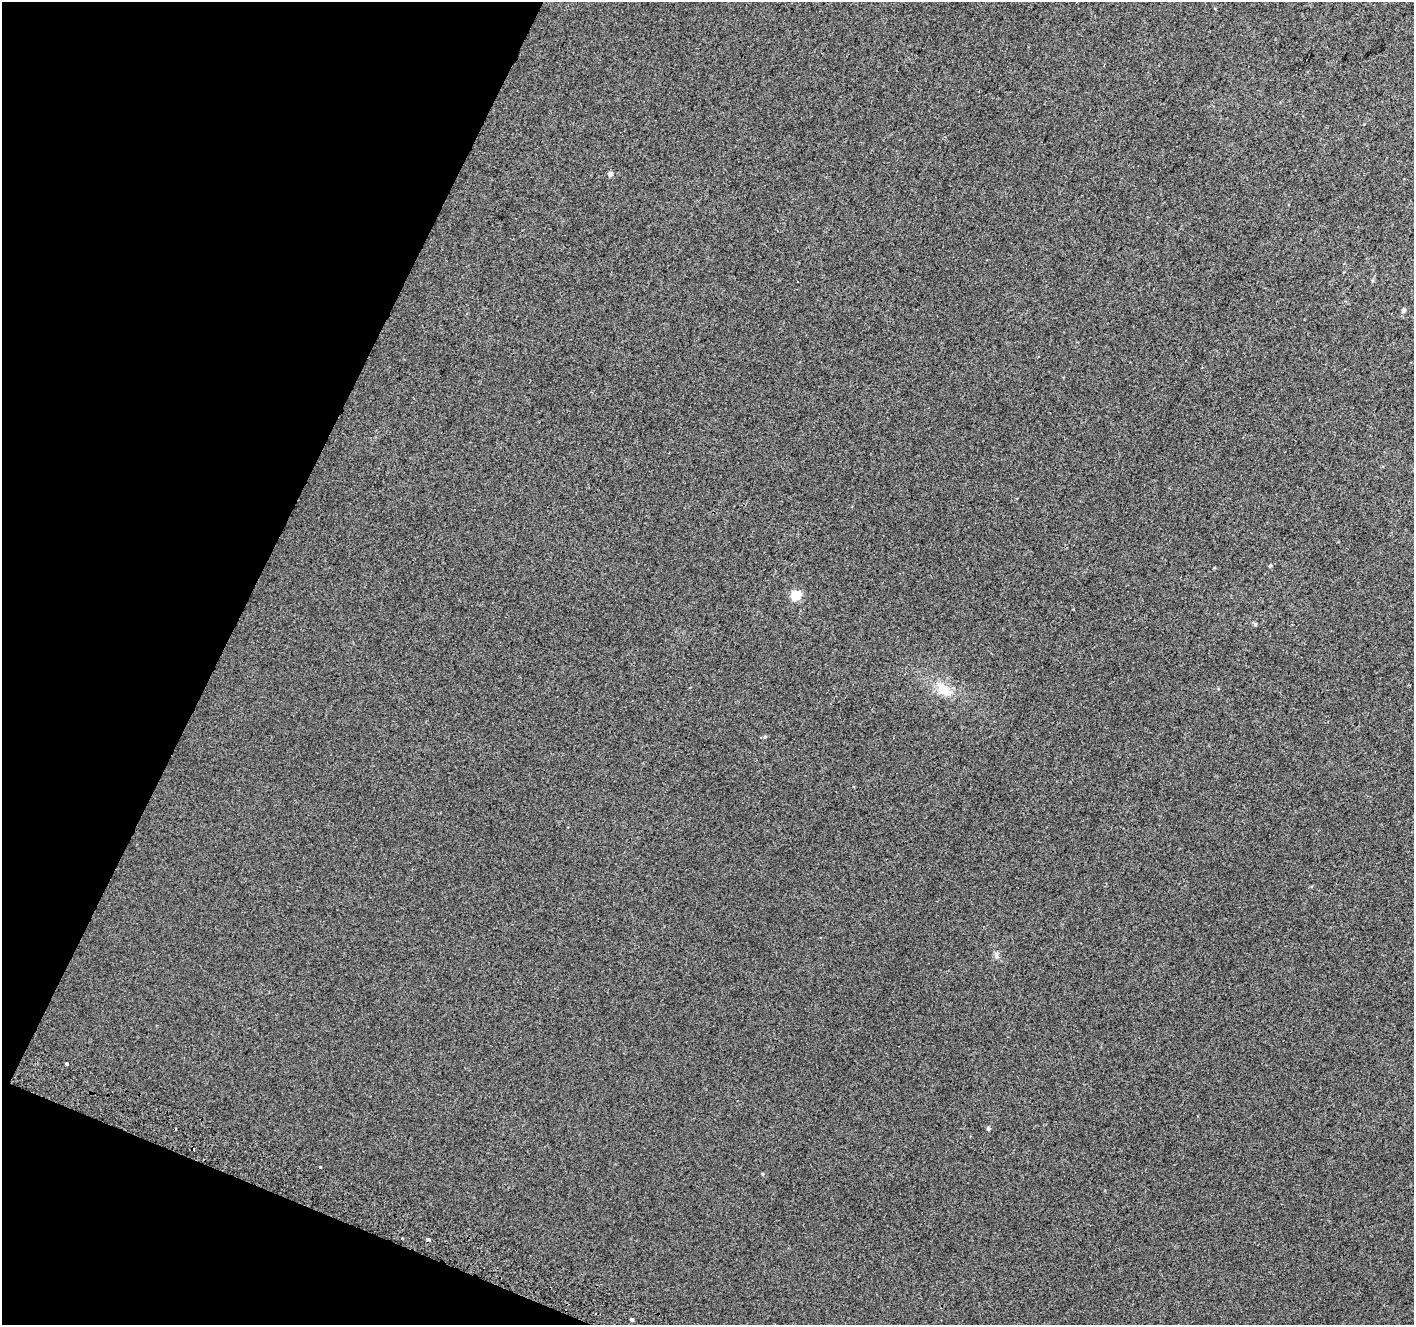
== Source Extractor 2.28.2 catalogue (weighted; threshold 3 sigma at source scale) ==
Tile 9 of 4 x 4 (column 1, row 3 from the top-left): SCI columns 29-1440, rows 1635-2957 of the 5694 x 5850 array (HDU 1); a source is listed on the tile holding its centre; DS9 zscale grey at full resolution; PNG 1416 x 1327 px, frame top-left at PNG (2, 2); no overlay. Shown black and unused: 20% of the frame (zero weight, under 2 of 3 exposures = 2% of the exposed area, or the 3 px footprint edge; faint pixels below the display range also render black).
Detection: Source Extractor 2.28.2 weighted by HDU 2 'WHT'; one run over the whole footprint, this tile lists its part. Background 0.012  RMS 0.0071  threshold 0.0317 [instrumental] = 3 sigma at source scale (4.5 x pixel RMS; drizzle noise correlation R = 1.50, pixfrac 1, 0.0396/0.0396 arcsec/px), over >= 5 px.
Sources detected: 15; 3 cosmic-ray / hot-pixel residue — not listed; the other 12 listed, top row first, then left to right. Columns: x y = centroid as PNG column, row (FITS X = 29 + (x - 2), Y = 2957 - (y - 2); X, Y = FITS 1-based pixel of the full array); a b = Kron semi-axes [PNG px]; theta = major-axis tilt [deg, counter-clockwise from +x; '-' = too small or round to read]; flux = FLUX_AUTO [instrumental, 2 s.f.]
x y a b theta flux
610 174 6 5 - 2.1
1403 310 6 5 - 1.6
1270 566 5 3 - 0.87
796 595 5 5 - 33
1255 624 5 4 - 0.84
944 690 22 12 -39 12
765 737 5 4 - 0.89
996 955 10 4 -85 1.7
67 1064 3 3 - 3.9
988 1128 5 4 - 1.2
319 1167 3 3 - 3.3
632 1319 3 3 - 4.4